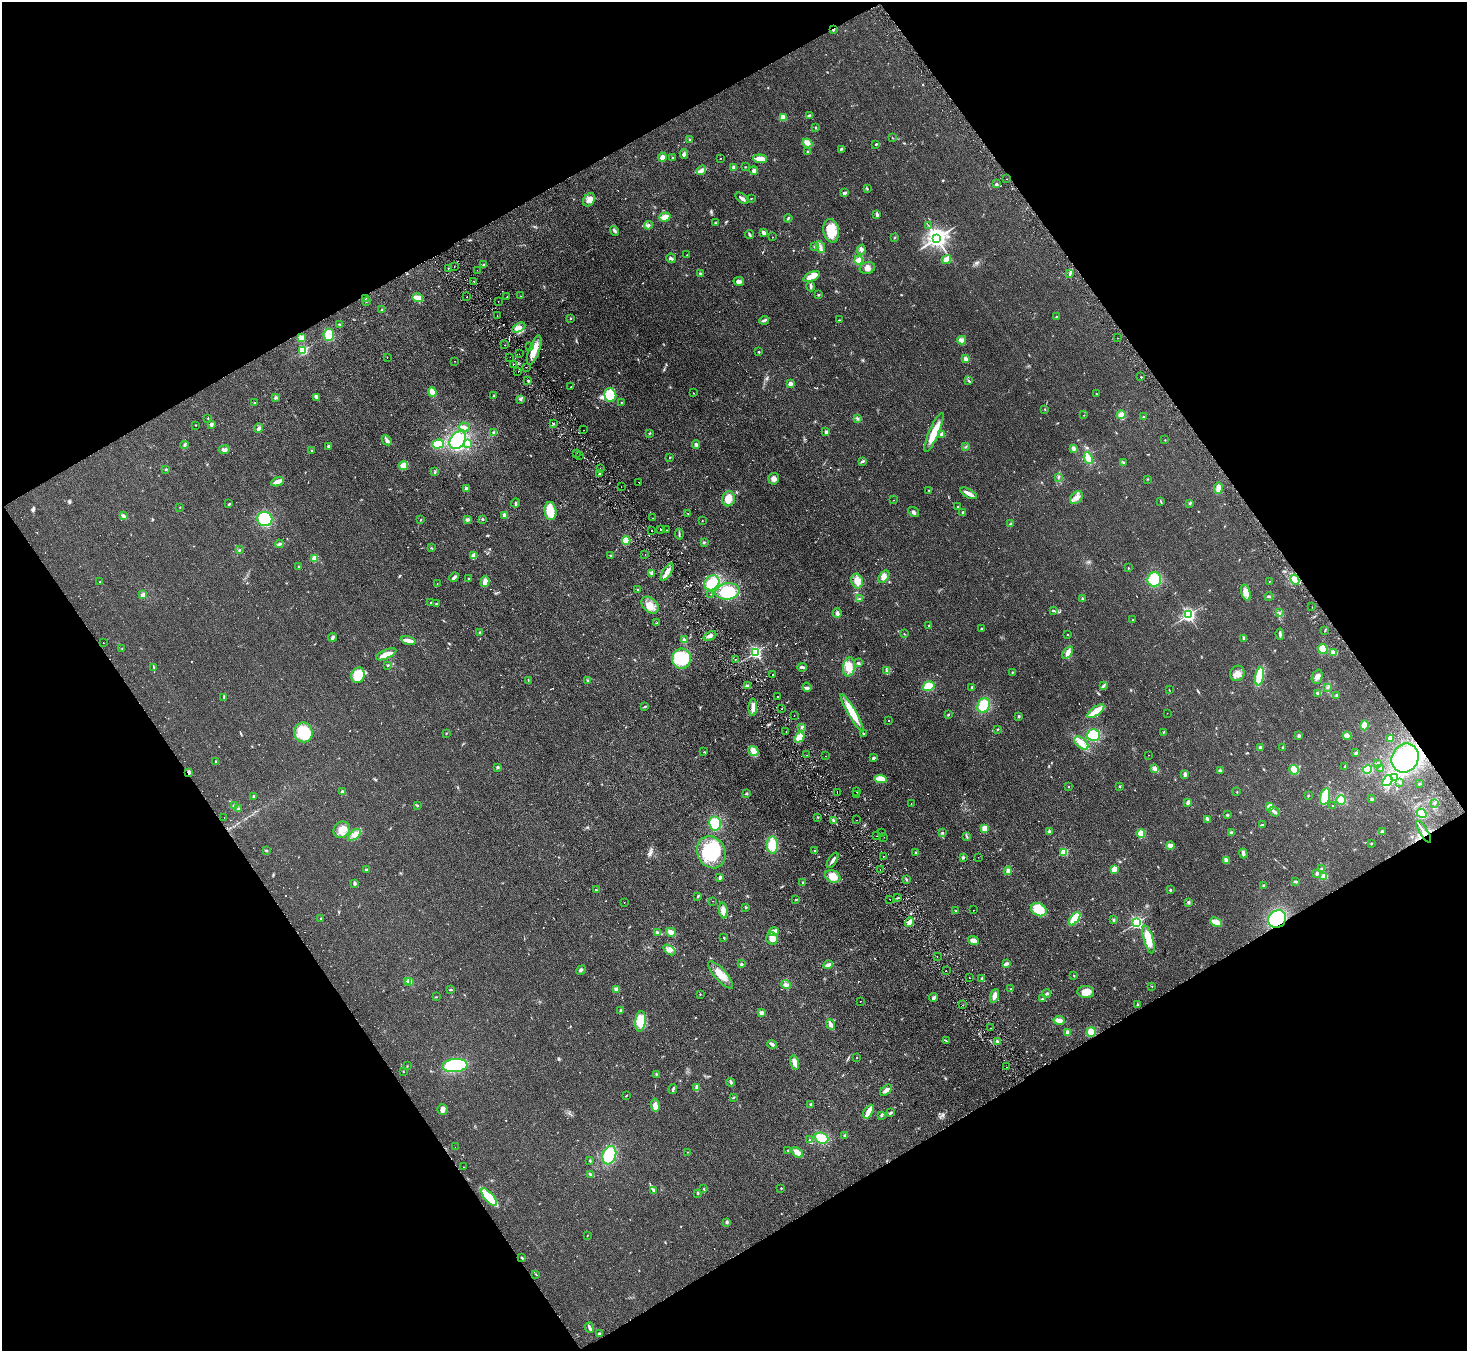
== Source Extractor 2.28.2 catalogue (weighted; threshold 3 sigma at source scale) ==
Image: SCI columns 50-5909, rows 194-5588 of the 5958 x 5920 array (HDU 1 of 3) = the unmasked area's bounding box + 8 px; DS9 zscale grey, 4 x 4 block average (1 PNG px = mean of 4 x 4 image px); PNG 1469 x 1353 px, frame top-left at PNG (2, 2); each listed source drawn as its Kron ellipse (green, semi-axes under 4 px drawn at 4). Shown black and unused: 48% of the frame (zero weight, under 2 of 3 exposures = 3% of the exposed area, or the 3 px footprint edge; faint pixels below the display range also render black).
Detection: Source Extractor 2.28.2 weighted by HDU 2 'WHT'. Background 0.106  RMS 0.013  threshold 0.0605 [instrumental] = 3 sigma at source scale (4.5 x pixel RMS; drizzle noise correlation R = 1.50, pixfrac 1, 0.05/0.05 arcsec/px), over >= 5 px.
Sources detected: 731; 2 too faint to see at this stretch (4 x 4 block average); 3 inside a brighter object's white glare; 28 cosmic-ray / hot-pixel residue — neither listed nor drawn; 5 coinciding with a brighter row at this scale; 19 inside a brighter listed object's ellipse — not listed separately; of the other 674, all 500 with FLUX_AUTO >= 3.15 (the completeness limit of this list) listed and drawn (174 fainter detections not listed), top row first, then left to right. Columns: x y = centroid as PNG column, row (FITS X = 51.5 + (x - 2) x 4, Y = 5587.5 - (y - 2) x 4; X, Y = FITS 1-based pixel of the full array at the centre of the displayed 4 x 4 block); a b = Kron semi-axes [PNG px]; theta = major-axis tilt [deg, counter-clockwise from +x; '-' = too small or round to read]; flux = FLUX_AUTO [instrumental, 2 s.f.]
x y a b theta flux
833 29 2 2 - 53
809 115 3 2 - 5.2
783 118 3 3 - 48
815 127 2 2 - 8.2
893 138 2 2 - 4
690 139 2 2 - 23
807 143 5 4 - 39
876 144 2 2 - 7.6
841 149 3 2 - 7.4
807 152 2 2 - 8.3
684 154 5 3 - 13
662 157 4 3 - 30
673 158 2 2 - 6.4
721 158 2 2 - 13
760 159 7 3 -4 79
745 167 2 2 - 3.2
734 168 3 3 - 23
701 170 5 3 - 23
754 171 4 4 - 18
1007 179 2 2 - 23
996 184 2 2 - 34
867 189 3 2 - 5.9
845 193 4 2 - 17
742 198 7 3 -36 27
751 198 2 2 - 3.6
589 200 7 5 53 43
877 215 4 3 - 15
665 217 5 4 - 53
788 218 4 2 - 6.3
715 223 3 2 - 4.7
648 225 4 3 - 15
928 225 3 2 - 3.2
614 231 5 2 - 12
831 231 12 8 -79 180
764 233 4 3 - 19
749 234 4 2 - 15
772 237 2 2 - 4.9
895 237 3 2 - 4.7
937 238 3 3 - 5400
814 246 3 2 - 5.9
820 247 6 3 -67 21
861 250 5 3 - 15
687 255 2 2 - 4.7
671 258 5 3 - 16
946 259 5 4 - 44
858 260 4 3 - 58
484 265 3 2 - 8.8
454 266 2 2 - 4.2
448 268 2 2 - 9.4
867 268 8 6 17 36
477 270 2 2 - 5
700 273 3 2 - 7.9
1070 274 3 2 - 9.9
812 276 9 4 23 57
474 281 2 2 - 3.2
739 281 5 3 - 28
811 286 5 2 - 21
819 295 3 2 - 7.3
521 296 2 2 - 3.4
467 297 2 2 - 4
507 297 2 2 - 36
365 298 2 2 - 3.3
418 298 5 2 - 100
366 301 4 2 - 9.1
498 301 2 2 - 3.2
382 310 3 2 - 9.5
497 316 2 2 - 14
1056 317 2 2 - 30
571 318 2 2 - 8.2
764 320 5 2 - 13
839 320 2 2 - 3.8
339 324 2 2 - 4.7
519 328 7 4 29 39
329 335 6 5 - 150
301 338 2 2 - 280
1118 338 2 2 - 9.1
962 340 4 3 - 37
505 345 2 2 - 5.6
529 346 2 2 - 3.2
303 350 2 2 - 710
534 350 15 5 70 98
759 352 2 2 - 14
519 354 2 2 - 4.3
387 357 2 2 - 5.1
510 357 2 2 - 4.6
965 359 3 3 - 28
454 361 2 2 - 3.4
514 364 2 2 - 10
526 367 2 2 - 3.4
518 372 2 2 - 18
1141 377 2 2 - 15
528 381 2 2 - 10
969 381 3 2 - 6.5
790 384 2 2 - 130
571 387 2 2 - 15
432 392 5 3 - 65
693 393 2 2 - 3.4
1096 394 2 2 - 4.5
610 395 7 6 - 160
494 396 2 2 - 4.6
276 397 4 3 - 12
316 397 4 2 - 12
521 400 2 2 - 4.9
621 402 2 2 - 7.8
254 403 2 2 - 3.6
1045 409 2 2 - 4.2
1084 415 2 2 - 4.1
1121 415 4 4 - 55
1144 417 2 2 - 5.4
208 418 2 2 - 3.5
857 419 2 2 - 4.1
211 424 2 2 - 70
553 424 2 2 - 5
196 425 2 2 - 3.8
464 427 5 3 - 20
258 428 5 3 - 21
584 430 2 2 - 5.2
826 432 3 2 - 15
934 432 21 5 67 130
494 433 3 2 - 11
649 433 2 2 - 6.5
942 434 4 2 - 27
387 440 6 3 -45 22
458 440 10 7 52 310
1165 440 2 2 - 3.3
438 444 6 4 17 140
468 444 3 3 - 34
184 445 4 2 - 14
696 445 4 3 - 16
329 446 2 2 - 57
966 447 2 2 - 4.4
1073 448 4 3 - 21
224 450 5 3 - 22
312 451 2 2 - 26
576 453 2 2 - 3.2
579 455 2 2 - 4
670 457 2 2 - 5.8
1088 458 6 3 -66 80
862 461 3 2 - 13
1123 462 2 2 - 5.9
404 466 4 4 - 56
166 469 3 2 - 6.8
600 469 2 2 - 5
435 472 3 2 - 6.6
599 474 3 2 - 6.7
1058 477 3 2 - 5.6
774 479 6 5 - 39
1148 479 2 2 - 4.1
277 482 6 3 20 58
639 483 2 2 - 4.7
621 486 2 2 - 5.4
1218 488 6 3 80 56
467 489 2 2 - 96
929 490 2 2 - 5.8
968 493 9 2 -29 71
1076 498 7 5 44 46
728 499 8 6 69 87
893 500 2 2 - 3.2
1161 501 2 2 - 4.7
515 503 4 2 - 12
1190 503 3 2 - 7
229 504 3 2 - 8.7
957 506 2 2 - 9
180 507 2 2 - 3.2
550 511 9 6 -84 93
914 512 6 3 -36 16
963 512 3 2 - 9.3
688 513 2 2 - 5.1
504 515 4 3 - 24
124 516 3 2 - 19
653 518 2 2 - 4.6
265 519 8 7 - 250
421 519 2 2 - 4.1
467 519 4 3 - 14
482 519 3 2 - 8.2
702 520 2 2 - 3.2
1011 524 2 2 - 5.1
660 529 2 2 - 8
652 530 2 2 - 48
666 530 2 2 - 5.2
679 534 6 2 -84 11
626 541 4 3 - 84
704 542 3 2 - 8.7
279 544 4 2 - 12
431 548 2 2 - 3.9
240 550 2 2 - 4.2
645 555 2 2 - 11
474 556 4 3 - 48
610 556 2 2 - 3.6
314 558 4 3 - 42
299 567 2 2 - 5.3
1128 568 2 2 - 9.5
667 572 10 3 57 41
652 573 2 2 - 6.8
454 577 5 2 - 23
884 577 7 4 56 41
468 579 2 2 - 4.8
1154 579 7 7 - 200
1295 580 5 4 - 36
857 581 7 5 -74 61
1269 581 2 2 - 4.9
100 582 2 2 - 3.4
485 582 5 3 - 55
712 583 8 7 - 210
437 584 2 2 - 3.2
637 590 3 2 - 4.5
727 591 12 8 8 240
1246 593 8 4 -72 55
710 594 2 2 - 5.4
143 595 3 2 - 48
1269 596 4 3 - 11
860 598 2 2 - 4.8
1082 599 2 2 - 11
431 602 2 2 - 19
437 604 2 2 - 13
650 605 10 7 -43 70
1312 607 2 2 - 17
1053 611 3 2 - 7
837 613 5 3 - 22
1279 613 3 2 - 5.8
1188 615 2 2 - 2000
1133 620 2 2 - 5.3
657 623 2 2 - 4.4
929 626 2 2 - 3.7
981 628 2 2 - 8.8
1325 631 3 2 - 5.2
480 633 3 3 - 9
904 634 2 2 - 4.3
1280 634 5 2 - 22
1068 635 2 2 - 3.8
710 636 7 3 24 29
332 637 4 3 - 15
1244 638 4 2 - 8.2
408 640 7 4 -15 35
684 640 4 3 - 17
103 643 2 2 - 6.5
122 648 2 2 - 4.3
1323 649 5 4 - 97
755 652 2 2 - 1500
1334 652 4 3 - 46
1068 653 7 4 52 33
386 654 11 4 25 56
682 659 10 9 - 380
735 659 2 2 - 6
858 663 3 2 - 11
388 665 3 2 - 6.9
153 667 2 2 - 4.1
802 667 4 2 - 19
849 667 9 6 81 120
887 671 2 2 - 5
1012 672 2 2 - 5.1
1237 673 8 7 - 58
358 675 8 6 72 160
773 675 2 2 - 11
1259 676 9 4 79 230
1317 677 7 5 68 38
528 680 3 2 - 4.1
587 680 2 2 - 6
747 686 3 2 - 12
929 686 6 4 17 110
1103 686 4 3 - 12
807 687 5 2 - 11
972 687 3 2 - 6.6
1328 687 3 2 - 7.2
1169 690 2 2 - 4.2
1318 693 3 2 - 11
1337 695 3 3 - 11
224 697 2 2 - 4.4
778 697 2 2 - 6.1
984 705 7 6 - 130
645 707 4 2 - 6.6
753 707 8 3 89 45
782 708 2 2 - 5.4
1096 711 10 3 36 150
852 713 21 4 -60 140
1167 713 2 2 - 5.5
794 715 2 2 - 9.1
948 715 2 2 - 5.8
1019 716 3 2 - 9.4
888 720 2 2 - 4.7
1365 725 5 3 - 110
802 727 2 2 - 7
998 729 3 2 - 5
304 732 10 9 - 350
786 732 2 2 - 3.5
1164 732 2 2 - 4.4
446 733 2 2 - 3.6
863 733 3 2 - 5.6
1094 735 6 6 - 180
1299 735 3 2 - 14
1347 736 4 3 - 58
799 737 6 3 48 92
1390 738 3 3 - 29
1081 743 8 4 -42 55
1260 747 3 3 - 11
1283 747 2 2 - 5.6
753 751 5 4 - 50
704 752 2 2 - 3.3
1356 753 2 2 - 15
807 755 2 2 - 10
1149 755 2 2 - 14
825 756 2 2 - 5
873 758 3 2 - 14
1405 758 15 13 59 360
215 761 2 2 - 4.4
1378 764 2 2 - 17
497 767 3 2 - 13
1345 767 4 2 - 7.5
1381 768 3 2 - 6.6
1155 769 4 3 - 29
1367 769 5 4 - 110
1220 770 3 3 - 9.2
1294 770 5 4 - 100
189 772 3 2 - 18
1185 774 3 2 - 28
1394 777 3 2 - 7.4
881 779 6 4 -6 100
1387 781 6 4 52 98
1400 782 2 2 - 3.2
1419 784 2 2 - 4.7
1119 786 2 2 - 5.6
1069 787 2 2 - 4.9
343 792 2 2 - 84
857 792 2 2 - 3.8
1237 792 2 2 - 3.7
837 793 2 2 - 9
746 794 3 2 - 7.8
856 795 2 2 - 3.2
1308 796 2 2 - 4.3
1325 796 8 4 77 200
254 797 3 2 - 9
1371 799 2 2 - 15
1341 800 5 4 - 49
1188 802 4 3 - 19
1434 803 3 2 - 8.8
911 804 2 2 - 3.3
418 805 2 2 - 3.7
1332 805 2 2 - 4.1
235 806 3 3 - 14
1270 807 4 4 - 42
238 809 3 2 - 8.9
1274 812 6 2 -38 29
1421 813 5 3 - 90
1227 815 2 2 - 10
818 817 2 2 - 4.6
224 818 2 2 - 5.2
1208 819 3 2 - 25
856 820 2 2 - 4.1
833 821 3 2 - 12
715 824 7 6 - 180
1262 825 3 2 - 6.4
985 828 4 3 - 52
342 830 9 7 44 69
1382 831 3 2 - 9.3
943 832 3 2 - 5.3
1049 832 3 3 - 21
1231 832 4 2 - 10
1423 832 12 2 -58 42
882 833 2 2 - 14
1141 834 4 3 - 63
355 835 7 4 39 40
876 836 2 2 - 7.1
884 837 2 2 - 3.4
967 837 3 2 - 8.2
1371 843 2 2 - 7.4
772 845 8 5 -87 130
1170 846 4 3 - 29
267 850 2 2 - 3.6
815 851 3 2 - 6.7
711 852 16 14 -65 390
1064 852 2 2 - 420
916 853 2 2 - 4.1
1243 853 5 2 - 25
883 856 2 2 - 3.7
963 857 3 3 - 8.4
978 857 2 2 - 3.8
833 860 9 2 58 25
1226 860 3 3 - 30
366 869 2 2 - 24
880 869 2 2 - 4.7
1114 869 4 3 - 55
1322 869 3 2 - 7.6
1008 871 4 3 - 23
1317 874 2 2 - 51
833 876 8 6 -26 85
1324 876 4 2 - 57
720 878 3 2 - 18
906 879 3 2 - 8.9
802 882 2 2 - 4.1
1295 882 3 2 - 9.6
355 883 3 2 - 24
1264 885 3 2 - 7.4
597 890 3 2 - 6
1170 890 2 2 - 30
698 896 3 2 - 6.7
898 898 2 2 - 6.7
890 899 2 2 - 9.7
796 900 3 2 - 6
713 901 2 2 - 4.1
624 902 2 2 - 7.6
1188 902 3 3 - 13
746 907 2 2 - 25
723 910 8 3 -84 49
974 910 2 2 - 24
1039 910 8 6 -28 170
956 911 2 2 - 13
321 918 2 2 - 5.9
1074 919 8 3 52 160
1277 919 9 8 - 340
1113 920 3 2 - 7.8
909 922 5 3 - 36
1216 922 6 3 -24 88
1137 923 2 2 - 1400
657 932 3 2 - 8.8
671 932 5 3 - 33
774 932 5 3 - 48
724 938 3 2 - 5.6
772 938 6 5 - 49
1149 939 14 4 -75 140
974 940 6 3 -17 41
669 950 7 3 -35 28
937 957 2 2 - 11
742 964 3 2 - 11
1006 964 3 2 - 26
828 965 4 2 - 51
581 970 5 2 - 14
946 971 2 2 - 5.1
721 975 17 6 -48 98
1074 975 2 2 - 4
969 978 2 2 - 5.1
982 978 2 2 - 5.3
408 981 2 2 - 89
410 981 2 2 - 150
786 985 5 3 - 17
1152 986 2 2 - 3.9
617 989 4 3 - 37
1011 989 3 2 - 7.1
450 990 3 2 - 5.8
1086 992 8 6 -2 69
1047 993 4 2 - 9.8
700 994 2 2 - 4.4
994 996 7 3 72 44
436 997 2 2 - 3.2
933 997 4 3 - 13
1042 999 2 2 - 6.2
860 1002 2 2 - 4.4
962 1005 2 2 - 9.1
1137 1005 3 2 - 8.3
620 1010 3 2 - 11
761 1013 4 4 - 16
1059 1020 5 3 - 50
641 1021 10 5 85 200
831 1024 5 3 - 25
990 1028 2 2 - 9.1
1068 1032 4 3 - 25
1091 1032 5 4 - 96
946 1041 2 2 - 3.4
997 1042 3 2 - 18
772 1044 5 2 - 25
856 1058 2 2 - 6.1
795 1063 7 4 -77 47
407 1066 2 2 - 3.2
455 1066 12 6 6 460
1006 1067 2 2 - 16
403 1071 2 2 - 3.6
656 1074 3 2 - 5.2
731 1082 4 2 - 13
697 1087 4 2 - 49
673 1089 5 2 - 11
886 1090 7 3 42 37
626 1096 2 2 - 4.5
733 1097 3 2 - 6.4
811 1104 3 2 - 8.4
655 1105 6 3 -81 45
443 1110 5 5 - 31
868 1112 7 2 62 110
891 1113 4 2 - 11
881 1115 3 2 - 8.4
845 1136 3 3 - 12
822 1138 7 5 -22 160
809 1140 3 2 - 4.4
455 1147 2 2 - 3.6
788 1150 2 2 - 4.4
687 1152 2 2 - 5.2
797 1152 6 3 -38 65
609 1155 9 6 71 260
590 1161 2 2 - 6.8
463 1167 2 2 - 5.5
590 1174 3 2 - 10
781 1188 2 2 - 4.9
704 1189 2 2 - 4
654 1190 4 3 - 13
698 1193 3 2 - 7.2
489 1197 11 4 -50 200
727 1222 3 3 - 11
587 1236 3 2 - 3.4
522 1258 3 2 - 9.9
536 1274 2 2 - 5.5
590 1328 5 2 - 27
599 1333 4 2 - 8.5
Overlapping masked pixels (flux is a lower limit): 4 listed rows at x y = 833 29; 189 772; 1423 832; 1277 919
Diffuse or blended objects may show on this block-average render without a row.